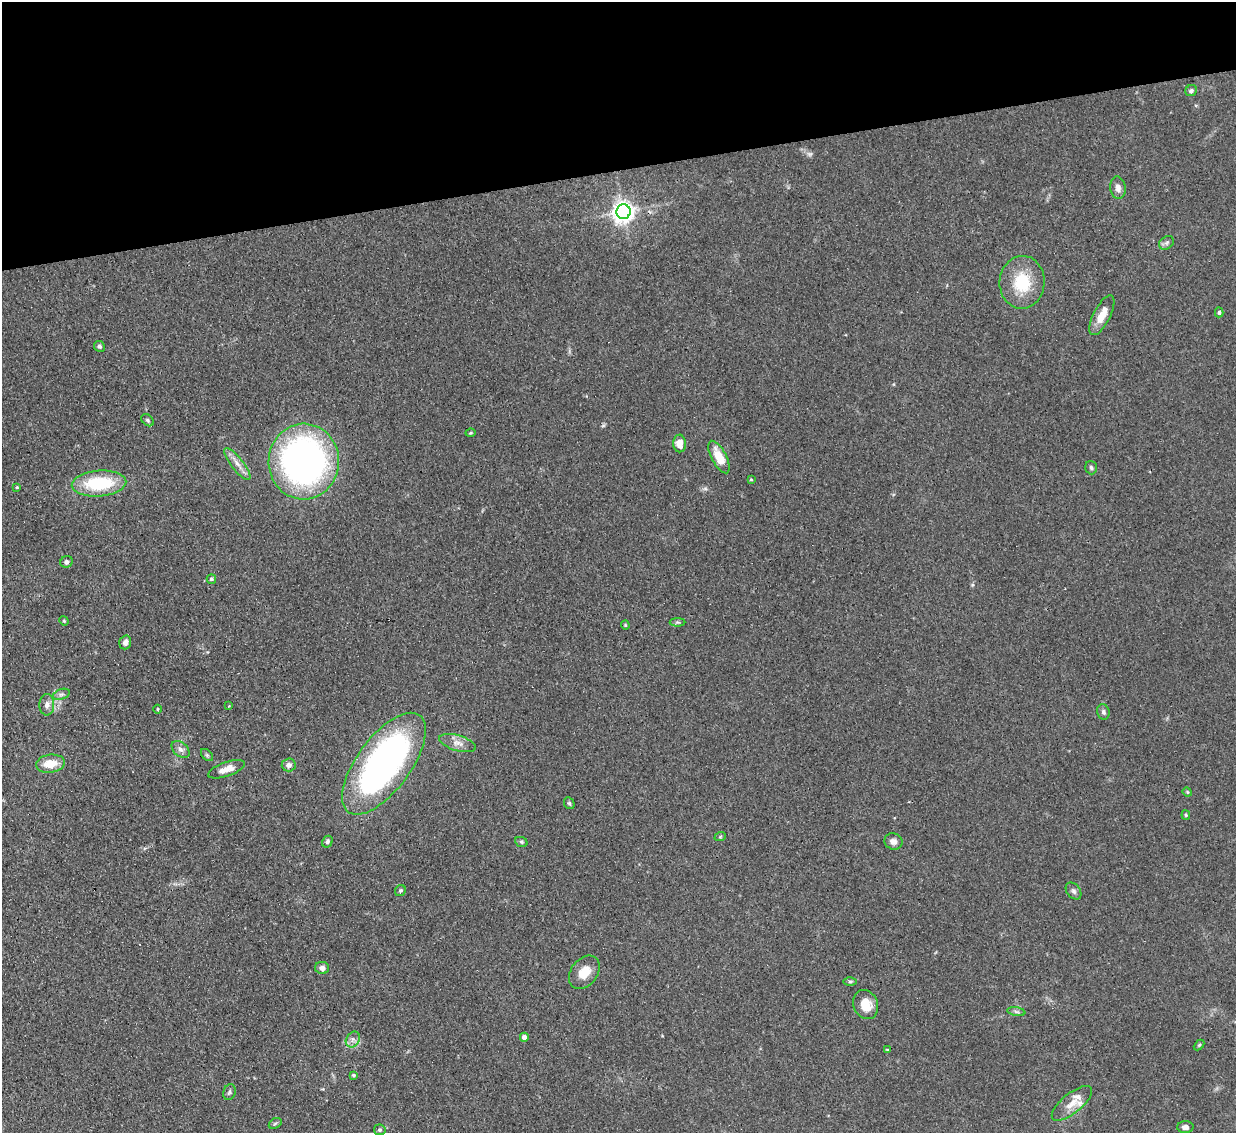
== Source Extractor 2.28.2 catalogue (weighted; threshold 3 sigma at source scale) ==
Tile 3 of 4 x 4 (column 3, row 1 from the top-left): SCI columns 2494-3727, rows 3704-4834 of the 5021 x 5006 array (HDU 1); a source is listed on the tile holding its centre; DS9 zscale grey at full resolution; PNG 1238 x 1135 px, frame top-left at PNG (2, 2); each listed source drawn as its Kron ellipse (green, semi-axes under 4 px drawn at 4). Shown black and unused: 15% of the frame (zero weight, under 3 of 4 exposures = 4% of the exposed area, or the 3 px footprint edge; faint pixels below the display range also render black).
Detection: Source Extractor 2.28.2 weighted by HDU 2 'WHT'; one run over the whole footprint, this tile lists its part. Background 0.0934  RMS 0.0052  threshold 0.0234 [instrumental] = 3 sigma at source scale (4.5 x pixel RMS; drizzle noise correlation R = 1.50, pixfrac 1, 0.05/0.05 arcsec/px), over >= 5 px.
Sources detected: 63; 1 too faint to see at this stretch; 1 cosmic-ray / hot-pixel residue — neither listed nor drawn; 1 inside a brighter listed object's ellipse — not listed separately; the other 60 listed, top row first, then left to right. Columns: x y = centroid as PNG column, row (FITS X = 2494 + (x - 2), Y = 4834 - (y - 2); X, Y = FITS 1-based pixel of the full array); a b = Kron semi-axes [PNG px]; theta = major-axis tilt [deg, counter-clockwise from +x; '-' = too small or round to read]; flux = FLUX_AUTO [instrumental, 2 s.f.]
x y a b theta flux
1191 91 6 5 - 1.2
1118 188 11 7 -82 2.8
624 212 7 7 - 370
1167 243 8 6 36 1.3
1022 282 26 22 86 22
1219 312 5 4 - 1
1102 315 22 8 63 8.2
99 346 5 5 - 1.2
148 420 7 5 -42 0.96
470 433 5 3 - 0.59
680 443 9 6 -88 6
719 457 18 7 -62 10
304 461 38 35 88 220
237 464 20 6 -52 4.1
1091 468 7 5 -72 1.1
751 479 3 3 - 0.51
99 483 27 13 4 32
17 487 4 3 - 0.48
67 562 6 5 - 1.6
211 579 5 4 - 0.96
64 621 5 4 - 0.51
677 622 8 4 0 0.88
625 625 4 4 - 0.6
125 642 7 6 - 2.1
61 694 8 5 18 1.5
47 705 11 7 88 2.7
229 706 3 3 - 0.47
158 709 4 3 - 0.47
1103 712 8 6 -74 1.5
458 743 19 7 -16 4.2
181 749 10 7 -41 2.4
207 755 7 4 -45 0.97
50 764 14 9 8 9.3
384 764 60 26 53 200
289 765 7 6 - 2.5
226 769 19 7 19 5.4
1187 792 5 4 - 0.61
569 803 6 5 - 0.88
1186 815 4 4 - 0.58
720 837 6 3 20 0.58
893 841 9 8 - 2.6
327 842 6 5 - 1.4
521 842 6 5 - 0.89
400 891 6 5 - 0.96
1074 891 9 6 -52 1.7
322 968 7 6 - 2.4
584 972 18 13 52 8.2
850 981 6 4 0 0.85
866 1005 15 12 -67 8.8
1016 1012 9 4 -9 1.3
524 1037 4 4 - 2.5
353 1039 8 6 56 2.1
1199 1045 6 4 45 0.64
887 1050 3 2 - 0.43
353 1075 4 3 - 0.83
229 1092 8 6 70 1.3
1072 1103 24 10 39 7.3
275 1123 7 4 30 0.88
1185 1127 8 6 3 2.3
380 1130 6 5 - 0.95